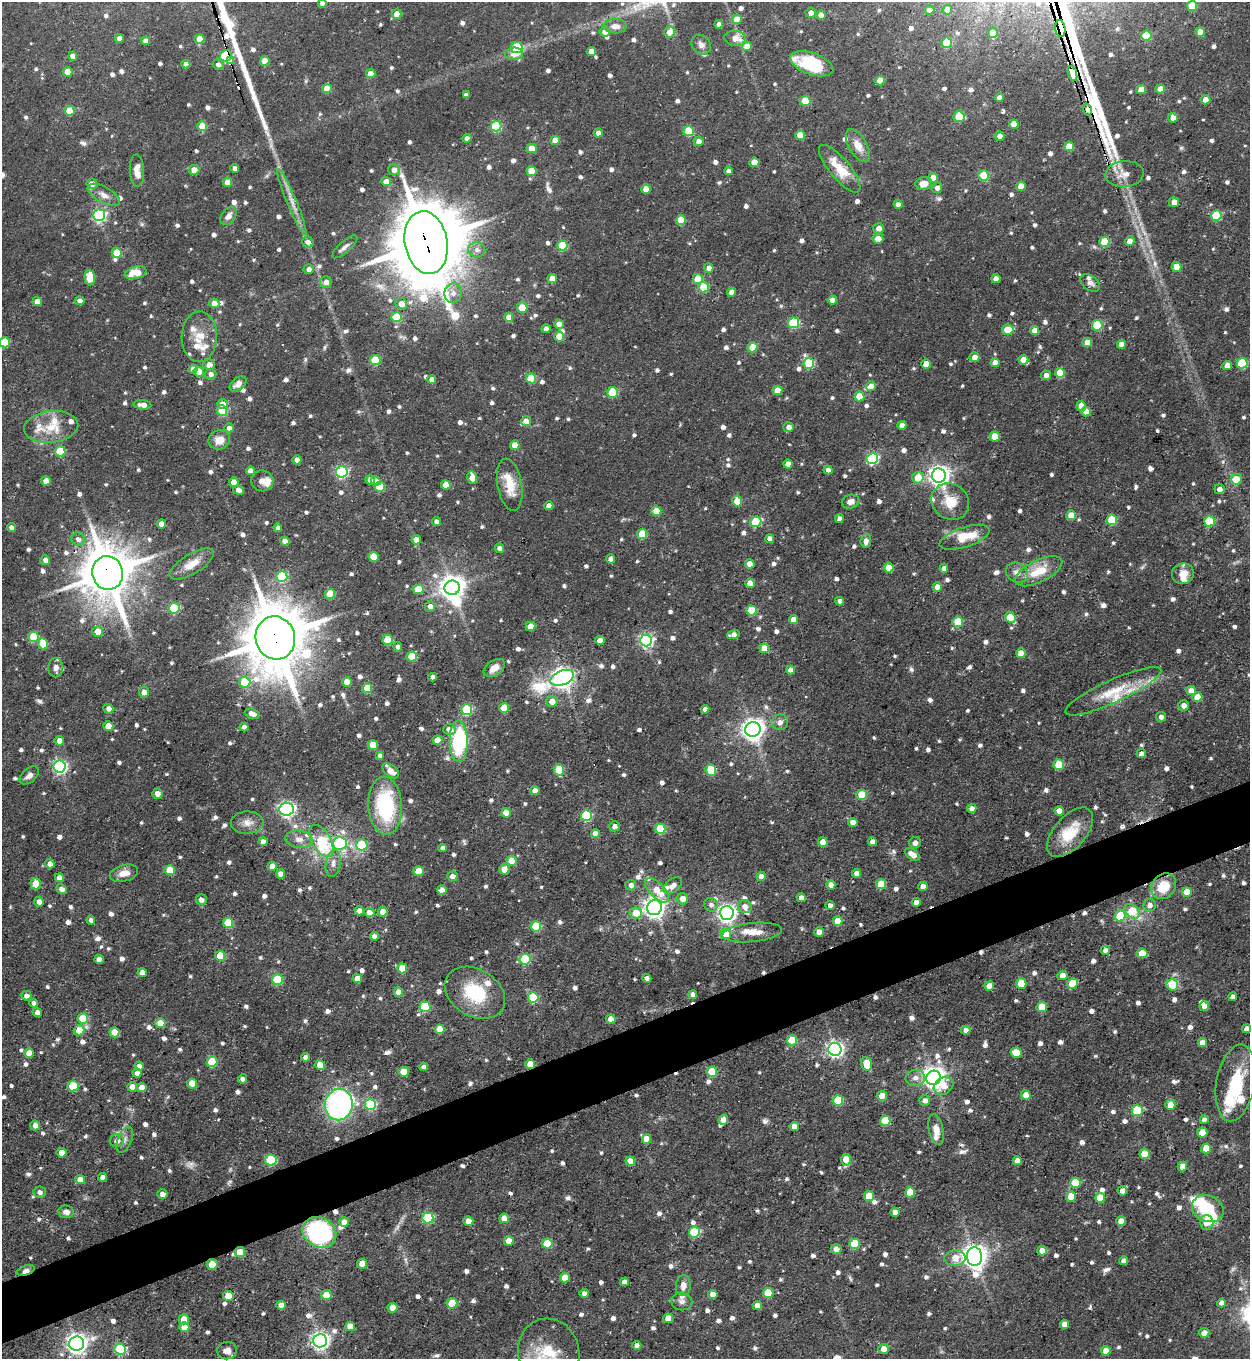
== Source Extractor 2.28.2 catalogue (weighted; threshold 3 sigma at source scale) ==
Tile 7 of 4 x 4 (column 3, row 2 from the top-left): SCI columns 2773-4020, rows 2717-4073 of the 5415 x 5431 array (HDU 1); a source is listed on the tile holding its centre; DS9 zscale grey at full resolution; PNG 1252 x 1361 px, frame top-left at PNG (2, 2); each listed source drawn as its Kron ellipse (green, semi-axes under 4 px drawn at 4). Shown black and unused: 5% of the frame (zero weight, under 3 of 5 exposures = <1% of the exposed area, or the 3 px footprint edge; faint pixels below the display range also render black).
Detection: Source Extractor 2.28.2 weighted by HDU 2 'WHT'; one run over the whole footprint, this tile lists its part. Background 0.0583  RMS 0.0043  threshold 0.0193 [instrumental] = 3 sigma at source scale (4.5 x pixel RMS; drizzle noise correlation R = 1.50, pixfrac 1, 0.05/0.05 arcsec/px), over >= 5 px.
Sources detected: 1075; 7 too faint to see at this stretch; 6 inside a brighter object's white glare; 4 cosmic-ray / hot-pixel residue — neither listed nor drawn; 29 inside a brighter listed object's ellipse — not listed separately; of the other 1029, all 500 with FLUX_AUTO >= 2.05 (the completeness limit of this list) listed and drawn (529 fainter detections not listed), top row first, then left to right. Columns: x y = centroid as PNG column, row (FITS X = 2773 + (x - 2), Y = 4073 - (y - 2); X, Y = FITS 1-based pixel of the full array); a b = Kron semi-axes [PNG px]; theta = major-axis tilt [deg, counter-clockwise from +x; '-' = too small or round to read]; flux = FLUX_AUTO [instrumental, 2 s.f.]
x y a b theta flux
322 3 4 4 - 2.5
1192 6 5 5 - 16
929 10 5 4 - 2.5
948 10 5 4 - 6
811 13 5 5 - 2.4
397 14 5 5 - 5.5
821 15 4 4 - 3.8
737 19 5 4 - 7.4
719 24 4 4 - 2.2
615 26 11 7 -2 3.2
1060 29 8 5 -82 43
605 31 5 5 - 3.8
670 32 5 5 - 6
1200 32 5 4 - 4.3
993 33 5 5 - 5.4
1146 35 5 5 - 16
119 38 4 4 - 3.3
735 38 11 7 -8 4.5
199 39 5 5 - 6.8
146 41 4 4 - 3.5
947 43 5 5 - 20
701 45 10 9 - 2.5
747 46 5 5 - 5.4
517 47 6 5 - 26
591 51 4 4 - 4.4
514 54 9 6 5 4.3
73 56 4 4 - 3.8
226 56 6 5 - 45
230 61 4 3 - 150
265 61 5 4 - 6.8
186 64 4 4 - 2.7
812 64 22 11 -19 27
218 65 5 5 - 2.2
68 72 5 4 - 8.1
1072 73 8 3 -71 660
371 74 4 4 - 5
880 80 5 5 - 7.6
327 89 5 4 - 6.4
1141 89 5 4 - 7.2
1160 89 5 4 - 4.4
466 95 4 4 - 2.1
999 97 4 4 - 2.6
1205 100 5 4 - 3.9
805 101 5 5 - 13
1087 110 6 4 -73 2.8
69 111 5 5 - 12
959 117 5 5 - 13
1173 118 5 5 - 3.4
1014 124 5 4 - 8.1
202 126 5 5 - 9.9
496 126 5 5 - 32
689 131 5 5 - 19
598 133 4 4 - 3.1
800 135 5 5 - 7.4
999 136 5 4 - 2.4
467 138 4 4 - 2
555 140 4 4 - 7.1
698 141 5 5 - 2.6
858 146 18 9 -60 5.3
1069 146 5 5 - 8.7
531 148 5 4 - 5.4
754 162 5 4 - 7.9
235 168 4 4 - 2.4
840 169 30 10 -50 12
194 170 5 5 - 3.8
394 170 5 5 - 3.1
137 171 16 7 -87 4.3
531 171 5 5 - 12
728 171 4 4 - 2.1
1124 174 19 13 4 5.8
984 175 5 5 - 18
933 178 5 4 - 5.8
386 181 5 4 - 4.2
227 182 5 4 - 6.1
92 184 5 5 - 3.1
924 184 8 6 10 4.8
1021 186 5 4 - 6.2
937 188 5 5 - 2.4
646 189 4 4 - 6.3
104 195 18 8 -29 3.5
292 202 35 5 -67 5.2
1174 202 5 5 - 4.1
898 204 4 4 - 2.3
99 215 6 6 - 77
228 216 10 6 53 2.9
1216 216 5 5 - 24
681 220 5 5 - 11
879 228 5 5 - 3.3
878 238 5 5 - 4
1130 241 5 4 - 3.9
308 242 6 5 - 2.4
1104 242 5 5 - 19
426 243 32 21 -80 3400
562 246 5 5 - 23
345 247 16 5 42 2.1
477 250 8 7 - 2.3
117 253 5 5 - 12
1177 267 5 5 - 7.3
709 268 5 4 - 2.8
309 269 5 5 - 2.2
136 273 11 6 15 10
90 278 7 5 -87 11
552 279 4 4 - 5.8
698 279 5 5 - 12
996 279 4 4 - 3.4
326 282 6 6 - 2.9
1090 283 11 7 -37 2.1
704 287 5 5 - 15
732 292 4 4 - 4
453 293 10 8 77 3
832 300 4 4 - 3.1
37 301 5 4 - 4.1
80 301 5 4 - 2.9
214 303 5 5 - 4
401 304 6 5 - 3.3
522 308 5 5 - 9.9
396 317 5 5 - 20
509 317 4 4 - 4.8
794 323 5 5 - 35
559 324 4 4 - 5
1097 325 5 5 - 24
546 329 4 4 - 2.8
1008 330 6 5 - 13
1035 331 4 4 - 4.4
199 337 25 18 88 9.6
559 337 5 5 - 8
5 342 5 5 - 16
1087 342 4 4 - 5.3
1121 344 4 4 - 4.4
753 347 5 5 - 10
974 357 5 5 - 3.9
375 360 5 5 - 17
1023 360 5 4 - 4.5
995 362 4 4 - 3.6
809 363 5 5 - 30
1242 363 5 5 - 29
926 364 5 4 - 6.1
209 365 6 5 - 3.5
1227 365 5 4 - 4.9
193 369 5 4 - 3.1
199 372 5 5 - 9.1
1060 373 5 5 - 12
211 374 6 5 - 2.2
1046 375 5 4 - 2.3
531 378 5 5 - 16
432 379 4 4 - 2.8
238 384 9 6 40 2.8
871 386 5 5 - 3.2
777 390 5 4 - 7.1
613 392 5 5 - 23
859 396 5 5 - 11
222 404 5 5 - 4.1
142 405 9 4 -6 3.5
1081 406 5 4 - 4.2
222 411 5 5 - 17
1086 412 5 4 - 5.9
526 421 5 5 - 3.7
902 425 4 4 - 3.4
51 427 27 16 7 12
789 427 5 5 - 2.7
229 428 5 4 - 2.1
995 436 5 5 - 8.2
219 440 11 9 20 5.3
515 445 5 4 - 6.7
60 451 5 5 - 16
872 459 5 5 - 56
297 460 4 4 - 2.9
788 464 4 4 - 4.3
828 470 4 4 - 2.7
250 471 4 4 - 3.8
342 472 6 5 - 64
939 476 7 7 - 290
472 478 6 5 - 7.7
918 478 6 5 - 7.9
1236 479 5 5 - 8.1
370 480 5 4 - 2.7
46 481 5 4 - 5.1
262 481 11 10 - 2.9
376 481 5 4 - 3.4
234 482 5 4 - 5.9
446 485 5 4 - 7.8
510 485 26 12 -80 10
380 487 5 5 - 14
1219 489 5 5 - 2.1
238 490 5 4 - 2.5
737 501 6 5 - 8.9
851 502 9 7 15 2.8
950 502 19 17 -38 9.5
549 506 4 4 - 4
656 511 5 4 - 10
1071 515 5 5 - 9.4
839 518 4 4 - 2.1
1112 520 5 5 - 19
1209 521 5 5 - 27
436 522 4 4 - 2.4
756 522 6 5 - 28
161 524 5 4 - 4.4
11 528 4 4 - 2.7
278 528 4 4 - 2.5
642 534 5 5 - 16
964 537 26 10 18 13
78 539 7 6 - 2.1
770 539 4 4 - 3
416 540 4 4 - 4.1
285 541 4 4 - 4
866 541 7 5 84 2.6
499 548 4 4 - 2.5
374 557 5 5 - 12
611 559 4 4 - 3
45 560 5 4 - 2.6
192 564 25 10 31 6.6
750 564 5 4 - 4.9
889 568 5 5 - 11
944 568 4 4 - 2.4
1039 571 26 11 26 12
108 573 17 15 -73 1900
1017 573 11 9 -29 3.3
1183 574 11 10 - 4.6
282 576 5 5 - 32
750 583 5 4 - 5.9
937 587 5 4 - 4.4
452 588 7 7 - 450
418 589 5 5 - 9.8
330 594 5 5 - 16
839 601 4 4 - 2.3
430 606 5 5 - 2.7
174 608 5 5 - 27
751 610 5 5 - 18
1010 617 6 5 - 14
793 620 4 4 - 5.1
958 622 5 5 - 17
531 626 5 4 - 7.4
98 631 5 5 - 6.1
733 634 6 4 16 2.2
33 637 5 5 - 17
275 638 21 19 -75 2800
388 640 5 5 - 16
600 640 4 4 - 4.6
646 641 6 6 - 98
43 644 6 5 - 12
398 647 4 4 - 2.2
764 648 5 5 - 6.9
1021 653 5 4 - 5.3
412 656 5 5 - 15
56 668 9 7 88 2.4
494 668 12 7 34 4
791 670 4 4 - 4
433 677 4 4 - 2.3
562 678 12 7 22 300
245 682 5 5 - 18
347 682 5 4 - 7.5
367 688 5 5 - 14
1113 691 52 11 24 14
1191 691 5 4 - 4.4
144 692 5 5 - 3.5
1197 697 5 5 - 7
552 701 5 5 - 4.4
1184 705 5 5 - 2.6
504 708 5 5 - 12
108 709 5 4 - 2.5
705 709 4 4 - 2.6
467 710 5 5 - 32
252 714 7 5 -16 2.9
1161 717 5 5 - 2.6
780 722 8 8 - 2.7
108 726 5 4 - 7.5
244 727 4 4 - 2.6
449 729 6 5 - 3.5
753 730 8 7 - 350
437 740 5 4 - 7.4
59 741 5 4 - 4.1
459 741 21 9 -89 34
373 745 5 5 - 10
1141 754 4 4 - 2.3
380 755 4 4 - 2.3
1059 765 5 5 - 13
60 766 6 6 - 100
559 770 6 5 - 16
711 770 5 5 - 18
391 771 9 6 -38 3.8
29 775 11 6 41 2.7
535 790 4 4 - 2.7
157 794 5 5 - 3.2
862 795 5 5 - 13
385 806 29 17 -86 41
972 808 5 4 - 2.5
286 809 7 6 - 120
1059 811 4 4 - 5
506 813 5 4 - 5.9
586 815 5 5 - 35
853 822 4 4 - 4.7
247 823 16 11 0 4.2
614 826 5 5 - 2.3
660 829 5 5 - 24
1070 832 30 16 49 14
595 833 4 4 - 4
299 839 14 8 -8 3.2
321 841 18 9 -60 22
263 842 4 4 - 3
823 842 5 4 - 6.3
872 842 4 4 - 2.9
340 843 7 6 - 31
915 843 6 5 - 2.3
362 845 6 5 - 29
442 848 4 4 - 2.4
912 854 8 5 -35 4.6
512 861 5 5 - 8.9
333 863 13 7 80 3
50 864 4 4 - 3.6
272 866 4 4 - 3.5
504 869 5 5 - 5.1
170 870 5 5 - 14
419 871 5 4 - 8.4
124 873 14 8 15 4.2
857 873 4 4 - 3.5
280 874 4 4 - 3.9
452 876 5 5 - 3.5
761 876 4 4 - 3.1
59 878 4 4 - 3.4
36 884 5 5 - 11
881 884 5 5 - 16
631 885 5 5 - 2.6
673 885 11 6 38 3
831 885 4 4 - 4.3
923 886 4 4 - 3.4
1164 886 14 11 52 13
61 889 5 4 - 3
442 890 5 4 - 3.8
657 890 15 7 -45 8.4
1187 892 5 5 - 7.6
801 898 4 4 - 3
682 899 6 5 - 4.5
201 900 5 5 - 2.7
39 902 5 5 - 2.8
916 902 4 4 - 3
711 905 7 6 - 2.1
830 905 4 4 - 2.4
1150 905 6 6 - 2.2
745 907 7 6 - 3.1
654 908 7 7 - 270
359 911 5 4 - 2.9
1132 911 9 6 -42 15
369 912 5 5 - 3.2
383 912 5 4 - 5.2
636 913 6 5 - 7.4
727 913 7 7 - 200
1120 916 5 5 - 22
91 920 4 4 - 2.1
837 921 5 4 - 8.2
228 923 5 5 - 18
536 926 5 5 - 24
752 932 30 9 6 7.1
819 932 4 4 - 4.7
726 934 5 5 - 9.3
374 936 4 4 - 2.8
1105 950 4 4 - 2.7
1142 953 5 5 - 9.9
220 956 5 5 - 14
99 959 5 4 - 4
525 959 5 5 - 33
402 968 5 5 - 11
142 973 4 4 - 3.8
1062 975 5 4 - 3.7
647 978 4 4 - 2.3
357 979 4 4 - 6.7
277 980 5 5 - 23
1072 983 5 5 - 17
1021 984 5 5 - 13
1172 985 6 5 - 13
989 986 5 4 - 5.2
398 992 4 4 - 4.7
475 993 32 23 -31 24
693 994 4 4 - 3.1
26 996 5 5 - 2.2
533 997 5 5 - 24
1233 997 4 4 - 2.5
34 1003 4 4 - 2.1
1204 1006 5 5 - 2.9
425 1007 5 5 - 24
1042 1007 5 5 - 14
37 1013 4 4 - 2.9
83 1018 5 5 - 15
611 1019 4 4 - 6.1
160 1023 5 5 - 9.1
440 1029 5 4 - 10
1247 1029 4 4 - 2.2
79 1030 5 5 - 8.1
966 1030 5 4 - 2.4
114 1032 5 5 - 8.9
792 1040 5 5 - 17
1202 1043 4 4 - 4.2
835 1049 6 6 - 150
29 1053 5 4 - 5.7
1016 1053 5 5 - 10
305 1057 4 4 - 2.2
212 1062 5 5 - 18
530 1064 5 4 - 7.7
866 1064 7 5 -76 9.8
320 1065 5 5 - 8.3
139 1066 4 4 - 3.1
424 1067 4 4 - 2.6
404 1072 5 5 - 11
712 1072 5 5 - 23
137 1073 4 4 - 3.1
915 1078 9 8 - 2.8
933 1078 7 7 - 320
242 1079 4 4 - 2.3
192 1083 5 5 - 9.8
1236 1083 39 19 80 24
73 1086 5 5 - 26
944 1086 10 8 29 6.1
132 1087 5 4 - 5.1
142 1088 5 4 - 4.1
1026 1095 5 5 - 7.1
882 1096 5 5 - 4.7
838 1100 5 5 - 18
925 1101 5 5 - 2.4
370 1104 5 5 - 43
339 1105 16 14 81 110
1170 1105 5 5 - 6.1
1137 1110 5 5 - 28
723 1120 5 4 - 3.8
1204 1120 4 4 - 2.4
885 1121 5 5 - 19
35 1125 5 5 - 3.2
794 1126 4 4 - 3.8
936 1130 15 7 -77 4.5
1202 1133 5 5 - 8.8
646 1139 5 4 - 5.8
125 1140 14 7 67 2.2
117 1141 7 6 - 3
1206 1148 5 5 - 10
62 1153 5 4 - 6.2
1145 1154 5 5 - 11
271 1160 6 5 - 27
846 1160 6 5 - 7.8
630 1161 5 4 - 6.4
1017 1161 4 4 - 3.3
1182 1167 5 4 - 5
103 1177 4 4 - 3.6
80 1180 5 4 - 6.3
1075 1183 5 5 - 14
1122 1191 4 4 - 2.4
40 1192 6 5 - 2.1
910 1192 5 5 - 12
162 1194 5 5 - 2.1
869 1196 5 5 - 12
1071 1196 5 5 - 8.5
1100 1198 5 5 - 13
1208 1209 16 13 -22 23
66 1212 8 6 -9 2.6
895 1212 5 4 - 3.4
428 1218 5 5 - 32
504 1218 5 4 - 5.3
468 1221 5 4 - 4.3
1121 1221 5 4 - 6.1
344 1222 5 5 - 4.8
1206 1222 7 7 - 6.2
319 1232 18 14 -30 76
694 1232 5 5 - 33
509 1241 5 4 - 5.7
547 1244 5 5 - 15
855 1244 5 5 - 24
836 1249 5 5 - 3.2
1042 1251 5 4 - 3.6
240 1252 5 5 - 10
975 1257 9 7 -86 450
955 1258 10 8 8 5.9
1124 1261 4 4 - 3
212 1264 5 5 - 13
362 1264 5 5 - 7.8
26 1270 9 4 18 2.3
565 1278 5 5 - 9.1
624 1282 4 4 - 2.2
683 1286 10 7 85 3.3
768 1293 5 5 - 14
584 1294 4 4 - 2.4
713 1294 4 4 - 4.4
326 1295 5 5 - 9.1
228 1296 5 5 - 6.9
682 1302 10 9 - 2.1
452 1303 5 5 - 15
1221 1303 4 4 - 2.9
281 1305 5 4 - 3.4
757 1306 5 4 - 3.3
392 1308 5 4 - 4.8
668 1318 5 5 - 7
184 1319 5 5 - 8.5
1064 1324 4 4 - 3.7
350 1326 5 4 - 5.7
184 1327 5 5 - 5.2
1204 1333 5 4 - 3
320 1341 7 6 - 200
77 1344 7 7 - 280
637 1345 4 4 - 2.5
120 1349 6 5 - 43
884 1349 5 5 - 3.8
227 1351 10 8 6 2.8
1106 1351 5 4 - 5.5
549 1352 34 30 -73 21
Overlapping masked pixels (flux is a lower limit): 13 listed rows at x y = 1060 29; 226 56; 230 61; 1072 73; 1087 110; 426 243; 108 573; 275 638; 530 1064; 319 1232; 240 1252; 212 1264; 26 1270
Isophote crosses this tile's border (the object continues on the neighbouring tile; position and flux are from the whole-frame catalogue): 3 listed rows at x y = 322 3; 5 342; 549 1352